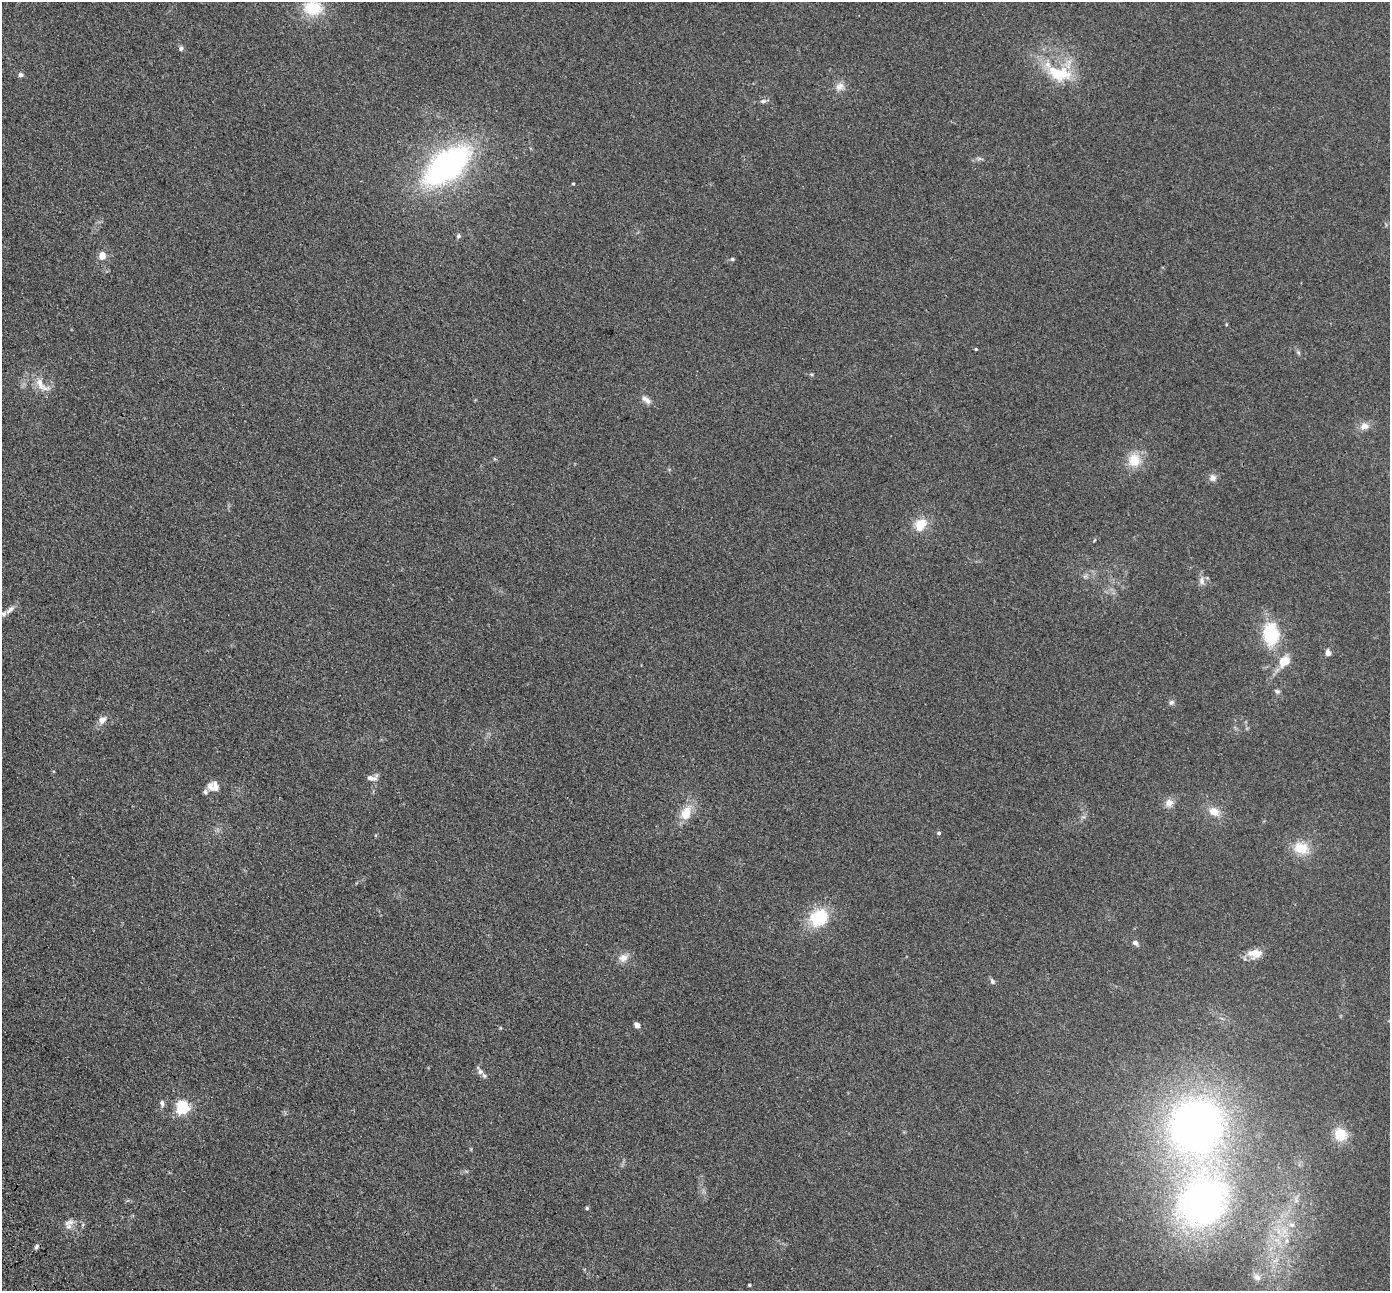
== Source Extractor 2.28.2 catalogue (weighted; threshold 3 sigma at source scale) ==
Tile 7 of 4 x 4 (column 3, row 2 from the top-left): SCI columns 2976-4363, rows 3053-4341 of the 5945 x 5933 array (HDU 1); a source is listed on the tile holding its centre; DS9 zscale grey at full resolution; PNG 1392 x 1293 px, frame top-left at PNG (2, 2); no overlay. Shown black and unused: <1% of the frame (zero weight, under 3 of 4 exposures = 11% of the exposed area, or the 3 px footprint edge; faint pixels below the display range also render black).
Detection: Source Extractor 2.28.2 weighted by HDU 2 'WHT'; one run over the whole footprint, this tile lists its part. Background 0.106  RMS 0.0067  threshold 0.03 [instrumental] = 3 sigma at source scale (4.5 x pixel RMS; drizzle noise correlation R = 1.50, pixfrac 1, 0.05/0.05 arcsec/px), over >= 5 px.
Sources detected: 57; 1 too faint to see at this stretch — not listed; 2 inside a brighter listed object's ellipse — not listed separately; the other 54 listed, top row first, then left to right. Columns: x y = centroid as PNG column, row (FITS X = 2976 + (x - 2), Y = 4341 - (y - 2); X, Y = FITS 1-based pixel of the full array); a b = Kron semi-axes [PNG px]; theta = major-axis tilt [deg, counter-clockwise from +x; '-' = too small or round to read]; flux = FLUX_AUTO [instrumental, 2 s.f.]
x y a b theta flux
313 8 24 18 -5 22
181 48 7 5 58 1.4
1059 73 37 20 -12 29
21 75 5 5 - 2.4
840 86 13 11 22 4.6
763 101 8 5 1 1.6
447 165 59 30 39 150
573 184 4 3 - 0.5
458 236 6 6 - 1.4
102 255 10 9 - 5
732 259 6 5 - 0.96
976 349 4 3 - 0.67
1298 352 6 4 -20 0.93
42 385 28 11 -43 9.6
646 400 15 7 -37 3.6
1364 426 12 9 18 4.6
1134 460 18 16 61 13
1213 478 9 9 - 3.3
920 525 18 14 55 11
1085 576 7 4 19 1.3
1202 581 12 7 -80 3.2
10 610 12 6 44 3.1
1271 634 19 14 -85 38
1328 653 8 6 -76 2.7
1284 661 12 9 44 11
1277 691 8 5 -39 1.4
1171 702 7 6 - 1.7
102 720 12 9 44 4.2
372 778 13 6 6 3.4
215 787 16 8 -89 4.3
205 792 8 6 -88 1.5
1169 803 11 9 14 4.4
1214 811 16 11 -29 7.5
686 813 17 12 72 11
939 833 5 4 - 1.2
1301 848 22 16 -17 14
819 917 23 19 38 27
1135 943 7 5 -37 2
1255 953 19 11 2 7.5
623 958 13 11 22 5.1
992 981 9 6 -59 1.6
637 1025 7 5 -32 2.6
480 1072 9 9 - 2.9
162 1103 8 5 -79 2
183 1107 6 6 - 110
1196 1126 53 50 70 340
1340 1134 17 15 -48 12
1202 1202 56 47 50 240
587 1208 4 4 - 0.79
69 1222 15 8 26 4.1
1292 1225 8 6 0 2.4
36 1247 7 5 59 1.5
1257 1277 10 9 - 4
749 1285 3 3 - 0.83
Overlapping masked pixels (flux is a lower limit): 1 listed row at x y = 1202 1202
Isophote crosses this tile's border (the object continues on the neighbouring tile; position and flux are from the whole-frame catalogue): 1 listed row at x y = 313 8